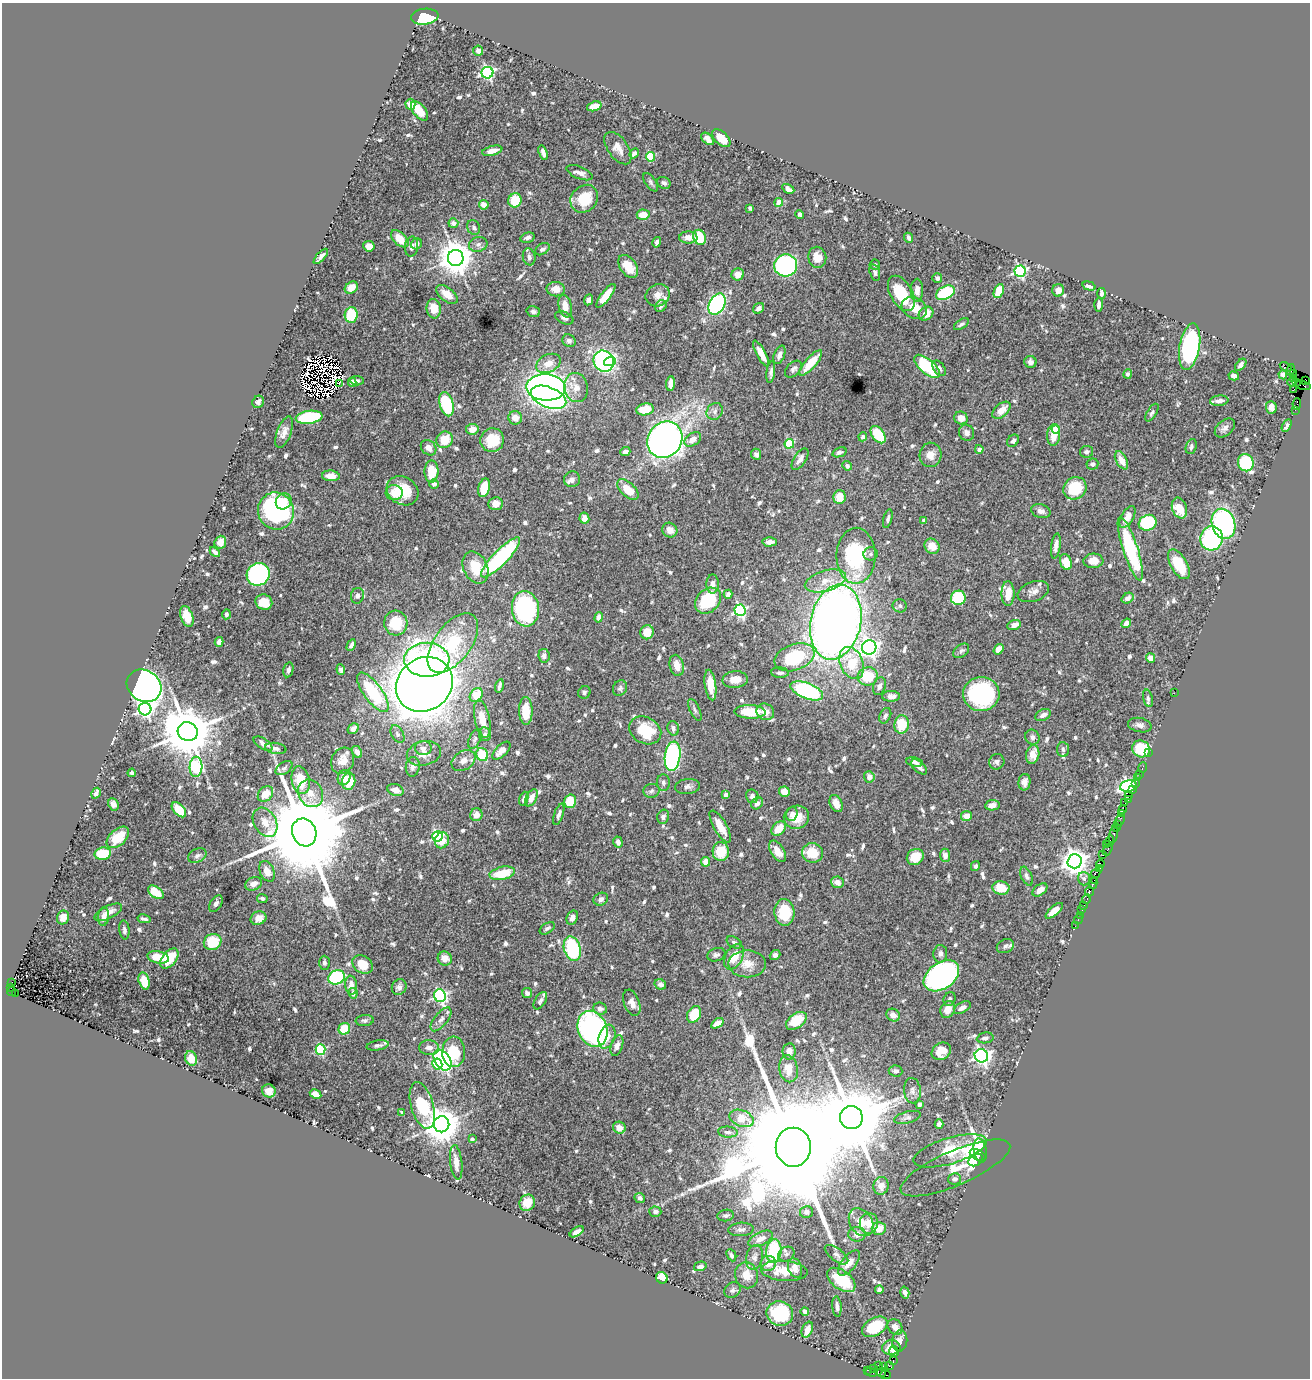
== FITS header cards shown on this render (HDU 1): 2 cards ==
NAXIS1  =                 1308
NAXIS2  =                 1376

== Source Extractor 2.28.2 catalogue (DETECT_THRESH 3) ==
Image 1308 x 1376 px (HDU 1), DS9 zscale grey, 1 PNG px = 1 image px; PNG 1312 x 1380 px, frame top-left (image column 1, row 1376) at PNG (2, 3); each listed source drawn as its Kron ellipse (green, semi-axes under 4 px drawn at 4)
Background 0.85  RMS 0.025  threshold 0.0737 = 3 sigma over >= 5 px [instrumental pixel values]
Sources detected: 782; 15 with non-positive FLUX_AUTO (blend fragments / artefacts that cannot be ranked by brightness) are neither listed nor drawn; of the other 767, the 500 brightest by FLUX_AUTO listed and drawn (267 fainter detections omitted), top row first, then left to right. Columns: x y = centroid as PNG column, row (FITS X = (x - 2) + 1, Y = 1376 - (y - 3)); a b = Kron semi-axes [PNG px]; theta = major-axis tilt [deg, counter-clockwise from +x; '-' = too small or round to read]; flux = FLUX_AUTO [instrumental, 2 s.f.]
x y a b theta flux
425 17 14 8 7 110
478 51 5 5 - 6.3
487 73 6 6 - 320
410 104 5 5 - 16
594 106 7 4 18 23
419 111 11 6 -51 20
721 138 11 6 -44 21
708 139 7 5 -45 8.1
618 148 18 10 -55 17
492 151 10 4 14 14
543 153 7 4 -72 6.4
634 153 5 4 - 5
650 157 4 4 - 67
580 173 14 6 -22 9.2
651 182 10 5 -57 4.3
664 183 7 5 -33 5.1
788 189 6 4 -30 7.9
584 199 15 12 46 53
515 200 7 6 - 48
779 202 4 4 - 31
484 205 5 4 - 13
750 208 4 3 - 4.3
800 214 4 3 - 4.7
643 215 6 5 - 26
453 223 5 4 - 9.6
474 227 8 6 -63 4.6
688 237 9 6 2 14
699 237 8 6 -65 56
527 238 7 5 15 6.2
908 238 5 3 - 4.4
400 239 10 6 -44 25
657 242 5 4 - 5
417 244 6 5 - 6.4
478 244 9 7 18 7
369 246 6 5 - 15
411 246 10 6 85 7.6
542 249 8 5 32 6
321 256 9 3 48 5.8
529 257 8 6 -79 7.3
817 257 11 9 -80 19
456 258 8 8 - 3800
786 265 11 11 - 340
875 265 5 5 - 4.2
628 266 13 8 -54 34
1020 271 5 5 - 270
875 272 9 5 -74 4.4
738 274 6 6 - 14
937 278 5 5 - 4.5
1089 286 7 3 -15 6.4
351 288 7 5 36 17
556 289 9 7 -7 17
917 290 11 6 89 13
1058 290 6 6 - 11
999 291 7 5 68 42
901 293 19 11 -60 84
945 293 10 6 27 110
1101 293 5 4 - 5.1
447 294 12 6 -39 22
658 295 12 10 31 13
606 296 14 5 53 36
589 300 6 4 65 6.3
717 304 11 7 61 280
1099 305 7 3 87 5
565 306 11 6 -78 16
661 306 6 5 - 5.3
759 308 6 5 - 6.7
914 308 13 10 -28 28
434 309 10 7 -83 29
533 312 7 5 -17 4.1
926 314 8 6 39 20
351 315 8 6 85 60
564 318 10 5 -25 5.7
961 324 8 4 32 4.7
569 341 7 6 - 5.8
1190 347 23 10 80 260
761 354 14 4 -62 22
779 355 10 5 69 7.2
604 361 11 10 - 360
610 361 6 4 18 44
1030 362 6 6 - 6.8
548 363 13 9 26 19
811 363 16 5 49 40
1241 365 7 4 50 5.5
927 366 16 7 -41 140
1286 367 6 4 -32 71
939 368 9 5 -52 5
793 369 10 6 46 5.7
1291 370 6 3 77 61
771 372 11 4 84 5.8
1128 374 5 4 - 4.4
1293 374 3 2 - 25
1283 375 4 4 - 5.4
1234 376 5 4 - 8.9
1293 378 2 2 - 45
1306 380 3 2 - 11
357 381 7 5 -5 4.8
352 382 5 4 - 6.1
1292 382 4 2 - 76
1297 382 3 2 - 42
339 383 3 3 - 6.1
671 383 7 4 86 13
1303 385 7 3 -17 68
546 387 20 13 -2 980
576 388 15 11 -79 19
1294 389 3 2 - 53
548 397 19 10 -21 510
1219 401 9 5 6 9.2
258 402 6 5 - 5.5
446 404 12 7 -75 140
1297 404 6 3 80 61
1271 407 6 5 - 11
645 409 9 6 9 36
1001 410 11 6 42 20
1295 410 2 2 - 9.5
715 411 9 7 51 7.6
1152 413 10 4 58 4.3
309 417 13 6 7 130
515 418 7 6 - 14
961 418 7 6 - 13
1287 426 7 3 60 4.2
1225 428 11 7 41 7.4
472 429 6 5 - 15
1056 429 4 4 - 35
284 432 16 7 69 12
966 433 8 7 - 7.7
878 435 10 6 -53 68
1054 435 11 6 87 22
863 437 4 4 - 5.1
693 439 9 6 36 14
445 440 8 8 - 34
492 440 12 11 - 51
665 440 19 17 53 1000
1013 441 7 5 50 5.5
789 444 5 4 - 92
1191 447 7 5 71 4.8
429 448 8 7 - 11
979 449 4 4 - 8.8
625 452 5 4 - 7
839 452 7 4 21 4.5
1086 452 6 5 - 5.3
756 454 6 5 - 5
931 455 12 11 - 16
800 459 12 6 56 9.5
1121 460 10 5 -60 16
1246 463 8 8 - 110
1092 464 6 5 - 4.5
847 466 5 4 - 4.9
431 471 11 7 90 41
331 476 9 5 -4 15
572 479 8 8 - 5.5
434 484 5 4 - 6.3
484 488 9 5 74 45
1075 488 12 11 - 76
628 490 13 7 -44 32
403 491 17 13 -32 54
394 493 8 7 - 32
840 497 7 6 - 27
284 501 8 7 - 15
496 504 7 6 - 13
1179 508 11 7 -72 29
276 511 19 17 -66 230
1041 511 10 6 -16 8
1127 517 12 6 60 18
584 518 5 5 - 12
888 519 10 4 76 4.3
924 520 4 3 - 7.4
1148 523 9 7 29 120
1224 524 15 11 -74 270
670 530 8 7 - 13
1211 538 12 11 - 290
220 542 6 5 - 10
770 542 7 4 3 9.9
932 546 8 7 - 20
1056 546 13 4 82 9
1130 549 33 7 -72 160
215 552 6 3 -48 5.9
871 554 7 6 - 4.5
856 556 28 19 90 180
501 557 27 7 45 230
1093 561 10 7 3 17
1066 562 8 5 -71 24
1179 564 16 8 -60 63
475 567 17 12 -64 47
258 574 12 11 - 260
825 581 21 10 16 25
713 584 9 6 90 8.9
1033 591 16 9 20 11
728 594 4 4 - 7.2
1008 594 12 6 -90 29
357 596 8 6 74 6.2
958 598 7 7 - 120
1128 598 6 5 - 7.1
708 601 14 11 45 100
264 602 8 7 - 31
900 606 7 6 - 4.2
525 609 18 13 -83 330
740 610 6 5 - 290
226 614 5 4 - 5.3
187 616 11 6 -71 26
599 617 5 4 - 15
836 622 38 25 78 1600
396 623 12 11 - 53
1126 623 5 4 - 11
1014 625 7 4 22 11
647 632 7 6 - 25
219 642 5 4 - 6.3
453 643 34 18 53 130
351 645 6 3 62 5.5
869 647 7 7 - 640
998 649 6 4 55 12
961 651 9 6 38 5.1
544 656 7 5 -83 5.1
795 657 20 13 20 97
1150 658 5 4 - 13
427 660 22 17 -1 310
852 663 17 11 -67 52
677 665 11 7 -78 17
288 670 7 5 78 5.3
341 670 5 4 - 4.9
780 673 9 5 -2 5.5
868 676 10 9 - 51
735 680 13 8 4 19
424 684 30 26 35 4000
710 685 15 5 -82 25
144 686 18 15 -34 940
499 686 7 3 77 4.8
879 686 9 6 71 6.2
620 688 8 7 - 4.5
807 691 17 7 -21 200
373 692 23 9 -54 120
584 692 6 6 - 4.1
1174 693 2 2 - 34
981 694 18 17 - 220
476 695 7 5 51 35
891 696 9 5 1 12
1148 698 9 4 -76 4.1
145 709 6 6 - 440
695 710 12 5 -65 4.7
526 711 14 6 -89 44
750 712 15 7 -2 59
765 712 9 8 - 16
1043 715 8 5 27 8.5
885 716 8 5 65 4.7
482 719 19 7 -78 23
902 724 9 7 83 47
1140 725 12 7 -11 7.2
673 728 7 5 -76 6.6
353 729 6 5 - 6
645 730 17 13 -29 65
188 732 10 9 - 11000
397 734 9 6 -61 4.6
485 734 7 6 - 6.5
1032 737 8 6 -58 5.9
475 739 10 5 64 4.3
263 744 10 5 -32 9.6
276 748 11 5 -9 7.9
423 748 8 7 - 8.2
1141 749 9 8 - 68
1063 750 7 5 -87 4.4
501 751 11 5 44 19
357 752 6 4 -60 7.3
1149 752 2 2 - 12
424 753 17 12 14 18
1033 754 9 6 79 20
482 755 7 5 -68 56
673 756 15 7 82 320
343 761 13 11 63 18
463 761 13 9 33 13
914 762 8 5 -10 5.4
997 762 8 7 - 5.6
196 767 10 6 86 180
413 767 10 7 83 7.1
919 767 10 5 -42 7.6
1142 767 5 3 - 54
284 768 9 6 34 4.3
132 773 4 4 - 4.3
1139 774 2 2 - 22
869 777 6 5 - 13
344 778 8 6 72 13
1138 778 3 2 - 15
301 780 14 9 -78 51
349 781 9 6 81 43
663 782 8 6 -88 4.9
1024 782 8 6 84 9.2
1136 783 3 2 - 53
687 786 12 7 8 7
1128 786 8 6 10 420
395 790 8 5 -19 14
1133 790 3 2 - 37
651 791 8 7 - 5.2
784 792 5 5 - 20
96 793 6 4 60 6.4
310 793 14 12 -60 21
265 794 8 6 46 27
726 795 4 4 - 17
752 796 7 6 - 6.6
1129 796 3 2 - 33
531 798 9 5 62 14
524 799 7 4 71 6.3
1128 800 3 2 - 23
570 801 7 6 - 50
757 803 6 5 - 8.4
836 803 9 6 -65 14
1125 803 2 2 - 15
113 804 6 5 - 7.1
992 805 7 5 9 13
179 810 9 5 -48 42
1123 810 3 2 - 37
1121 813 3 3 - 47
559 814 11 4 72 6.9
792 814 7 5 73 7.9
476 815 6 6 - 14
966 816 5 5 - 16
663 817 7 6 - 5.3
796 817 13 11 20 29
1120 820 6 3 63 47
265 822 15 11 -59 19
1117 824 3 2 - 37
720 827 18 6 -60 24
1116 828 4 3 - 26
779 829 8 6 44 27
304 832 14 12 -70 46000
1114 834 9 3 77 200
118 837 13 8 42 37
437 837 5 5 - 200
442 840 8 7 - 22
1110 841 5 2 - 27
618 842 5 4 - 7.8
1107 845 3 2 - 37
1108 849 6 2 60 110
777 851 12 6 -57 20
721 852 9 8 - 45
812 853 10 9 - 40
103 854 8 6 9 57
945 855 6 5 - 8.6
1103 855 2 2 - 35
197 856 10 6 26 6.7
915 857 9 7 36 33
1075 861 7 7 - 1700
705 862 5 4 - 15
1100 864 4 3 - 56
975 866 5 4 - 4.5
1100 868 4 2 - 50
267 871 11 7 -66 17
502 873 13 6 12 52
1096 873 5 2 - 63
1027 876 10 5 -66 6.2
1084 879 7 6 - 4.3
1094 880 2 2 - 40
837 882 6 5 - 11
254 884 9 6 23 13
1093 884 6 3 77 71
1001 888 8 6 -7 28
1040 890 8 5 37 8.6
1089 891 5 3 - 75
156 892 9 5 -36 35
262 898 5 4 - 4.6
601 899 7 6 - 6.2
1087 899 5 3 - 27
216 904 9 5 57 5.7
1084 906 4 3 - 86
1082 910 2 2 - 9.6
1054 911 10 4 41 17
108 912 15 6 27 15
784 912 13 10 -87 61
1080 915 2 2 - 14
63 917 7 6 - 15
103 917 9 5 84 11
258 918 8 6 22 14
572 918 7 5 66 8.5
144 919 7 3 -11 4.6
1078 919 5 2 - 13
1075 926 2 2 - 9.4
547 928 8 5 31 4.5
124 930 9 5 -83 5.5
213 942 9 8 - 56
734 942 8 5 -28 4.8
1005 946 9 6 25 5.8
572 949 12 8 -73 120
940 954 9 7 86 6.5
716 955 9 6 18 5.2
775 955 5 4 - 6
158 957 11 6 -12 32
734 957 14 8 61 31
169 958 12 7 51 44
445 958 7 7 - 17
324 963 7 5 -90 4.7
362 964 11 8 -32 26
747 964 19 13 0 26
941 976 19 13 35 380
336 977 8 6 22 180
144 981 9 5 -73 35
11 983 4 3 - 94
660 984 6 5 - 7.1
351 985 9 6 -81 11
399 987 8 7 - 7.9
11 988 3 2 - 190
12 991 5 2 - 150
15 993 2 2 - 130
353 993 5 4 - 6.8
527 993 5 5 - 5.2
440 996 6 6 - 290
950 999 7 5 63 4.6
540 1001 10 5 58 4.7
632 1003 14 7 -69 13
962 1008 9 5 29 7.4
600 1009 7 6 - 7.8
948 1009 9 7 63 17
694 1014 9 6 61 54
893 1015 7 6 - 10
441 1019 14 6 51 8.7
365 1020 9 5 5 4.4
796 1021 12 7 37 46
717 1023 7 4 34 16
344 1029 6 5 - 38
593 1029 18 14 -68 380
607 1037 12 8 71 18
985 1038 8 5 9 5.4
378 1045 11 5 9 4.4
617 1045 11 6 72 8.5
429 1048 10 7 -4 8.9
321 1049 5 5 - 150
789 1051 8 6 82 10
941 1051 10 8 31 20
454 1052 15 11 88 69
981 1056 7 6 - 530
191 1058 7 5 -70 31
443 1060 11 7 -56 360
437 1064 5 5 - 28
789 1069 13 9 -80 16
896 1071 7 5 -5 5.4
269 1091 7 6 - 12
912 1091 13 8 -84 9.1
316 1094 6 4 -27 16
920 1104 4 4 - 5.2
422 1105 24 11 -74 100
402 1112 3 3 - 5.1
908 1117 13 6 14 6.3
741 1118 13 8 -20 33
851 1118 11 11 - 22000
442 1124 8 7 - 3800
939 1124 5 4 - 7.8
619 1128 6 5 - 14
728 1132 10 5 -5 6
472 1139 4 4 - 5.6
793 1147 19 17 -90 100000
950 1151 38 13 17 130
980 1151 12 6 -81 81
978 1155 8 5 -29 76
976 1160 8 5 33 70
456 1162 17 6 -83 17
955 1168 59 17 23 54
955 1179 6 5 - 6.6
881 1186 9 7 77 10
640 1198 5 5 - 5.5
527 1203 8 7 - 27
655 1212 6 5 - 5.7
806 1212 6 6 - 6.3
726 1215 8 5 8 4.9
861 1222 15 11 -57 23
869 1223 10 9 - 19
879 1228 7 6 - 24
741 1229 12 6 4 7.3
577 1232 8 4 32 11
857 1234 8 7 - 10
760 1239 13 6 26 14
774 1251 12 7 84 97
786 1254 8 7 - 5.3
731 1255 6 4 -64 4.1
837 1255 14 6 -37 7.3
755 1257 12 8 78 9
768 1263 8 7 - 16
849 1263 15 7 51 16
700 1266 6 4 16 7.1
795 1268 10 7 -71 11
784 1271 23 10 -5 37
747 1275 13 11 -77 24
662 1278 6 5 - 49
841 1280 16 9 -36 67
879 1289 4 4 - 5.1
732 1290 9 7 39 5.8
905 1293 6 4 -74 7.4
837 1306 10 4 -85 7.1
805 1311 4 4 - 6.3
780 1314 13 12 - 110
875 1327 14 9 30 65
895 1327 8 7 - 12
807 1330 8 5 68 17
900 1341 10 7 83 12
891 1348 9 7 7 16
894 1352 5 5 - 5.5
893 1360 4 3 - 140
878 1365 2 2 - 38
890 1366 4 4 - 39
884 1367 2 2 - 67
873 1369 2 2 - 33
867 1370 3 2 - 70
871 1372 6 3 -20 85
882 1373 4 3 - 180
885 1375 5 2 - 55
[267 fainter detections neither listed nor drawn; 15 non-positive-flux detections neither listed nor drawn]